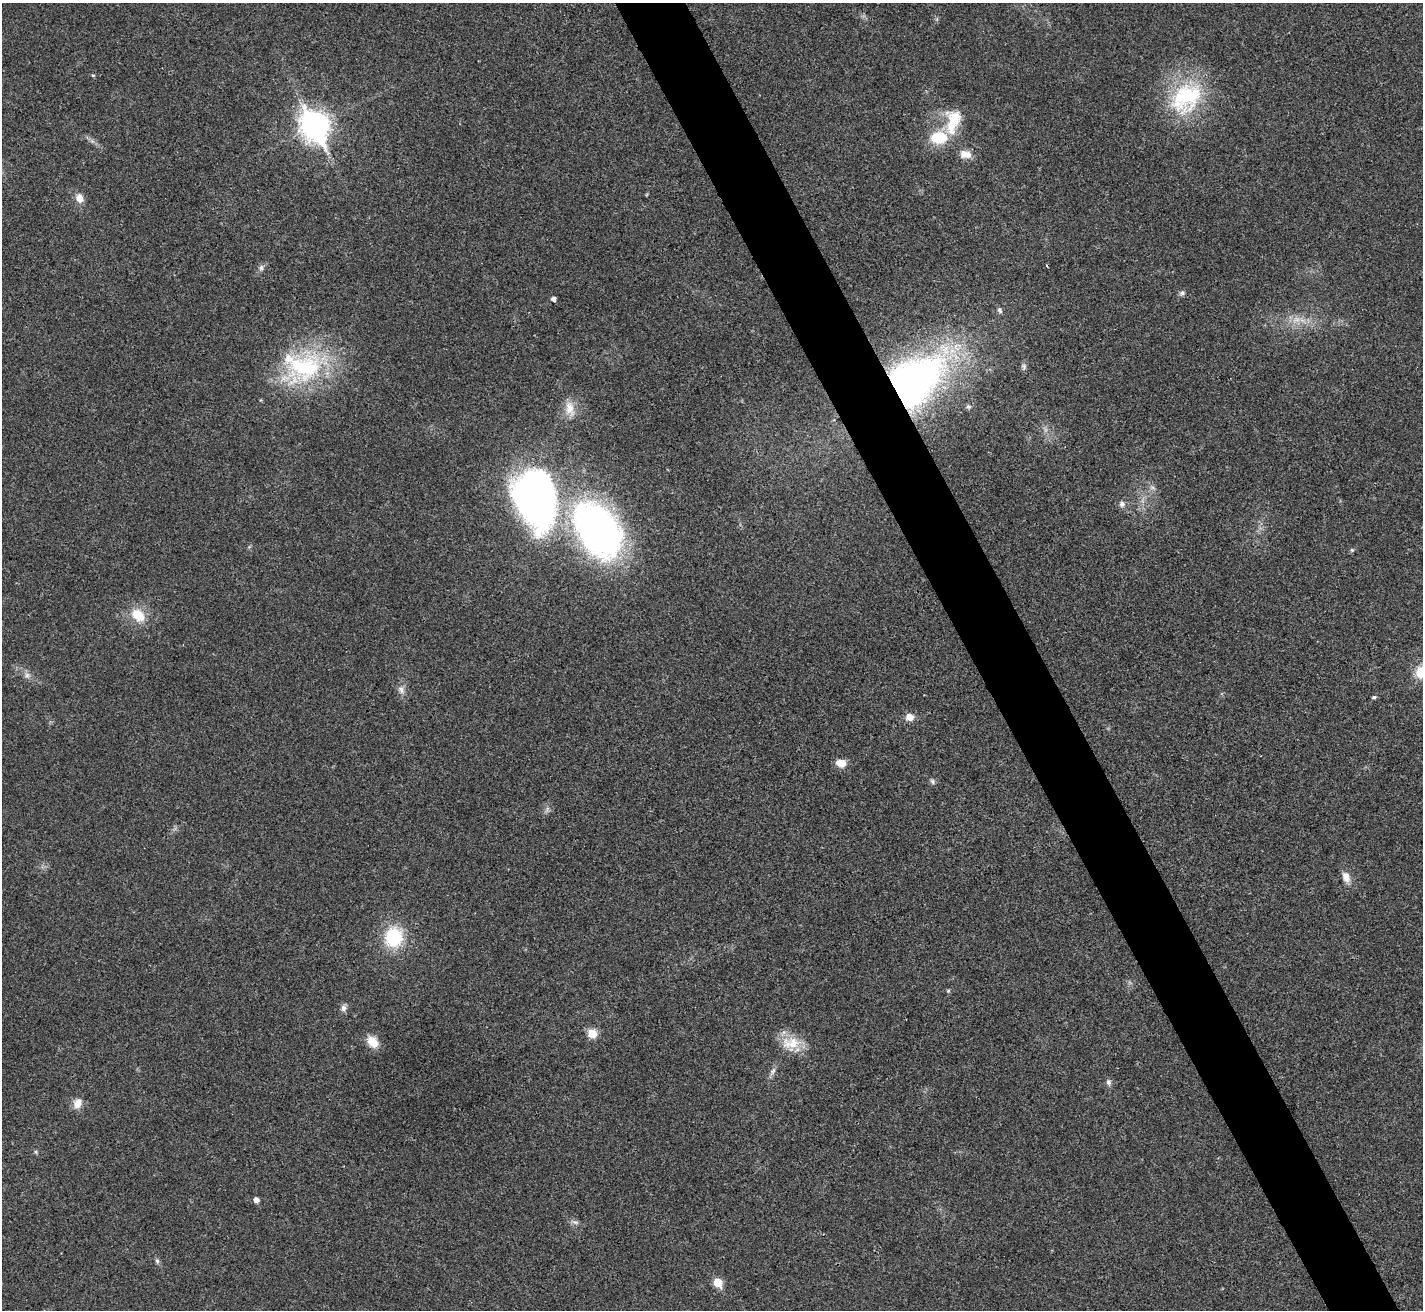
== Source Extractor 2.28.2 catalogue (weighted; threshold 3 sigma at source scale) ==
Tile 6 of 4 x 4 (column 2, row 2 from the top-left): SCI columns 1426-2846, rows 2906-4213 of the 5689 x 5677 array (HDU 1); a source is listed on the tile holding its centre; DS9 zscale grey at full resolution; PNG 1425 x 1312 px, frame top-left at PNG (2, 3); no overlay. Shown black and unused: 5% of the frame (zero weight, under 3 of 4 exposures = <1% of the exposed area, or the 3 px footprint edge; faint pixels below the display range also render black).
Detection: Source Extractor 2.28.2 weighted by HDU 2 'WHT'; one run over the whole footprint, this tile lists its part. Background 0.0208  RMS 0.0055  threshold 0.0248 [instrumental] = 3 sigma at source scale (4.5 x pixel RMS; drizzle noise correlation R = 1.50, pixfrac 1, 0.05/0.05 arcsec/px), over >= 5 px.
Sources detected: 42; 1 too faint to see at this stretch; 1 cosmic-ray / hot-pixel residue — not listed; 1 inside a brighter listed object's ellipse — not listed separately; the other 39 listed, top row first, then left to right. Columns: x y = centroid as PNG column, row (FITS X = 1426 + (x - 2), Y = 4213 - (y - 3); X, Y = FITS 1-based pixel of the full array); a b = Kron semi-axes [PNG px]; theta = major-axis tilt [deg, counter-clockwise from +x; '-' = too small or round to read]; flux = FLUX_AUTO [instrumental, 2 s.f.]
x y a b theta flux
1186 97 48 35 40 52
953 121 34 18 77 19
315 126 12 9 -62 640
939 138 15 11 0 20
965 154 14 10 -8 5.2
79 198 11 9 -80 4.3
261 268 8 6 76 1.6
1182 293 8 6 16 1.3
554 299 4 4 - 2.2
1000 310 9 5 -60 1.3
305 367 51 39 1 67
911 383 49 34 37 280
968 407 7 5 -20 1.1
570 409 22 12 -76 7.4
536 499 64 44 -78 230
1122 504 8 7 - 2.1
598 530 51 35 -56 250
138 615 18 13 -39 12
1422 672 14 11 35 16
27 675 7 7 - 1.8
401 690 11 7 -68 2.6
1374 697 5 4 - 0.86
910 717 10 9 - 3.9
841 763 10 7 -8 6.7
932 781 8 5 -71 1.2
1346 877 13 9 -67 4.7
393 937 22 20 85 28
948 991 5 4 - 0.68
343 1008 8 7 - 2.2
592 1033 11 10 - 6.4
373 1042 15 10 -48 7.7
791 1043 29 17 2 13
773 1071 11 6 67 2.1
1108 1082 8 7 - 1.6
77 1103 14 10 72 4.9
256 1200 5 4 - 3.2
576 1222 9 4 -9 1.4
157 1261 6 6 - 1.1
718 1283 6 5 - 16
Overlapping masked pixels (flux is a lower limit): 1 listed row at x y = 911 383
Isophote crosses this tile's border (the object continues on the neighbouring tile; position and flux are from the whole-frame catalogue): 1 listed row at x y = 1422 672